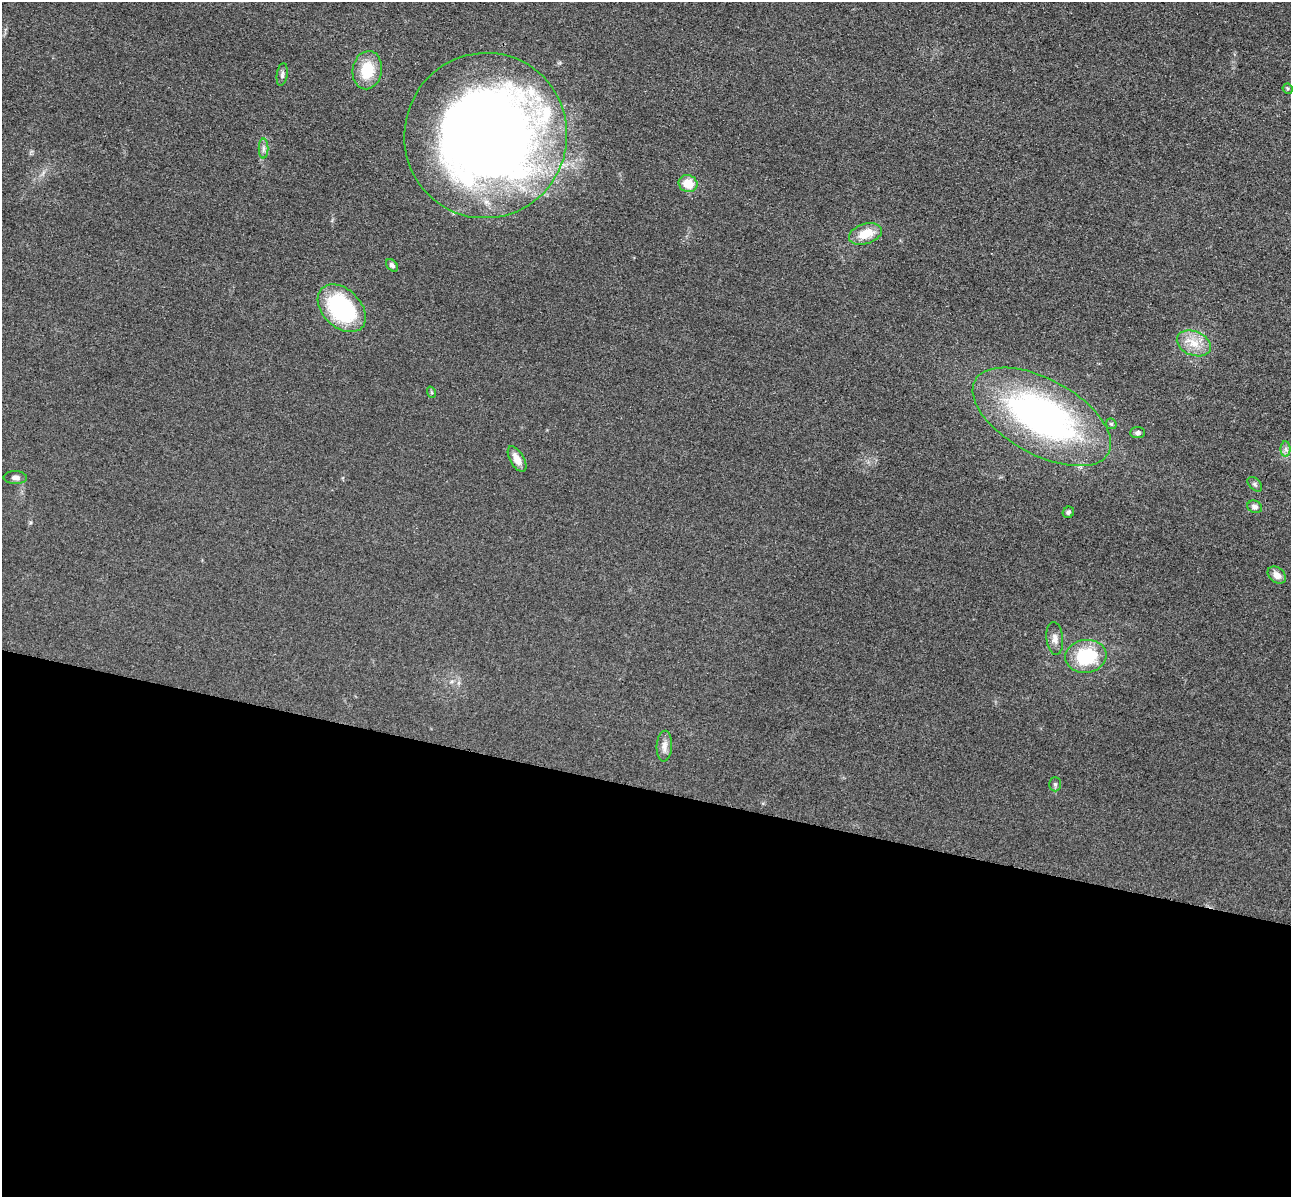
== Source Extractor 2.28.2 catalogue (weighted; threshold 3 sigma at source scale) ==
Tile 14 of 4 x 4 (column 2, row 4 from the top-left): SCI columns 1462-2750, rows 396-1590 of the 5350 x 5365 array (HDU 1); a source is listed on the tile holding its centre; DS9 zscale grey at full resolution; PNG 1293 x 1199 px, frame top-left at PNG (2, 2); each listed source drawn as its Kron ellipse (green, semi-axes under 4 px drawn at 4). Shown black and unused: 34% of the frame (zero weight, under 3 of 4 exposures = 9% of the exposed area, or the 3 px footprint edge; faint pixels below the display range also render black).
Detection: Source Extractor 2.28.2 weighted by HDU 2 'WHT'; one run over the whole footprint, this tile lists its part. Background 0.0484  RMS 0.0086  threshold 0.0389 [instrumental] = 3 sigma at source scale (4.5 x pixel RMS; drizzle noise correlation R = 1.50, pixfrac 1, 0.05/0.05 arcsec/px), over >= 5 px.
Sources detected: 26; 1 inside a brighter listed object's ellipse — not listed separately; the other 25 listed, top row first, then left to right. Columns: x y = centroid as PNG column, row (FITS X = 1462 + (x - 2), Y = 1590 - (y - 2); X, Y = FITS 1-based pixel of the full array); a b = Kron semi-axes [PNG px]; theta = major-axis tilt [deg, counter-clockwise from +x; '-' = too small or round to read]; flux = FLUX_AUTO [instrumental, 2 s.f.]
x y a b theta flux
367 70 19 14 80 25
282 74 11 5 81 2.4
1288 89 5 4 - 1.1
486 136 83 81 68 1100
264 149 10 5 90 2.6
688 184 9 8 - 15
865 234 17 10 18 16
392 265 7 5 -48 2.4
342 308 28 19 -44 95
1194 343 18 12 -22 13
431 392 6 3 -70 0.97
1042 417 76 37 -29 290
1111 424 6 5 - 1.2
1137 433 7 5 3 2.3
1286 449 8 5 -89 2.5
517 459 14 7 -60 8.6
15 477 11 6 -2 3.1
1255 484 9 5 -45 1.9
1255 507 7 6 - 3.1
1068 512 6 5 - 1.7
1277 575 10 7 -38 5.9
1055 638 16 8 -84 5.6
1086 656 21 16 8 45
664 746 15 7 87 5.3
1055 784 7 6 - 1.7